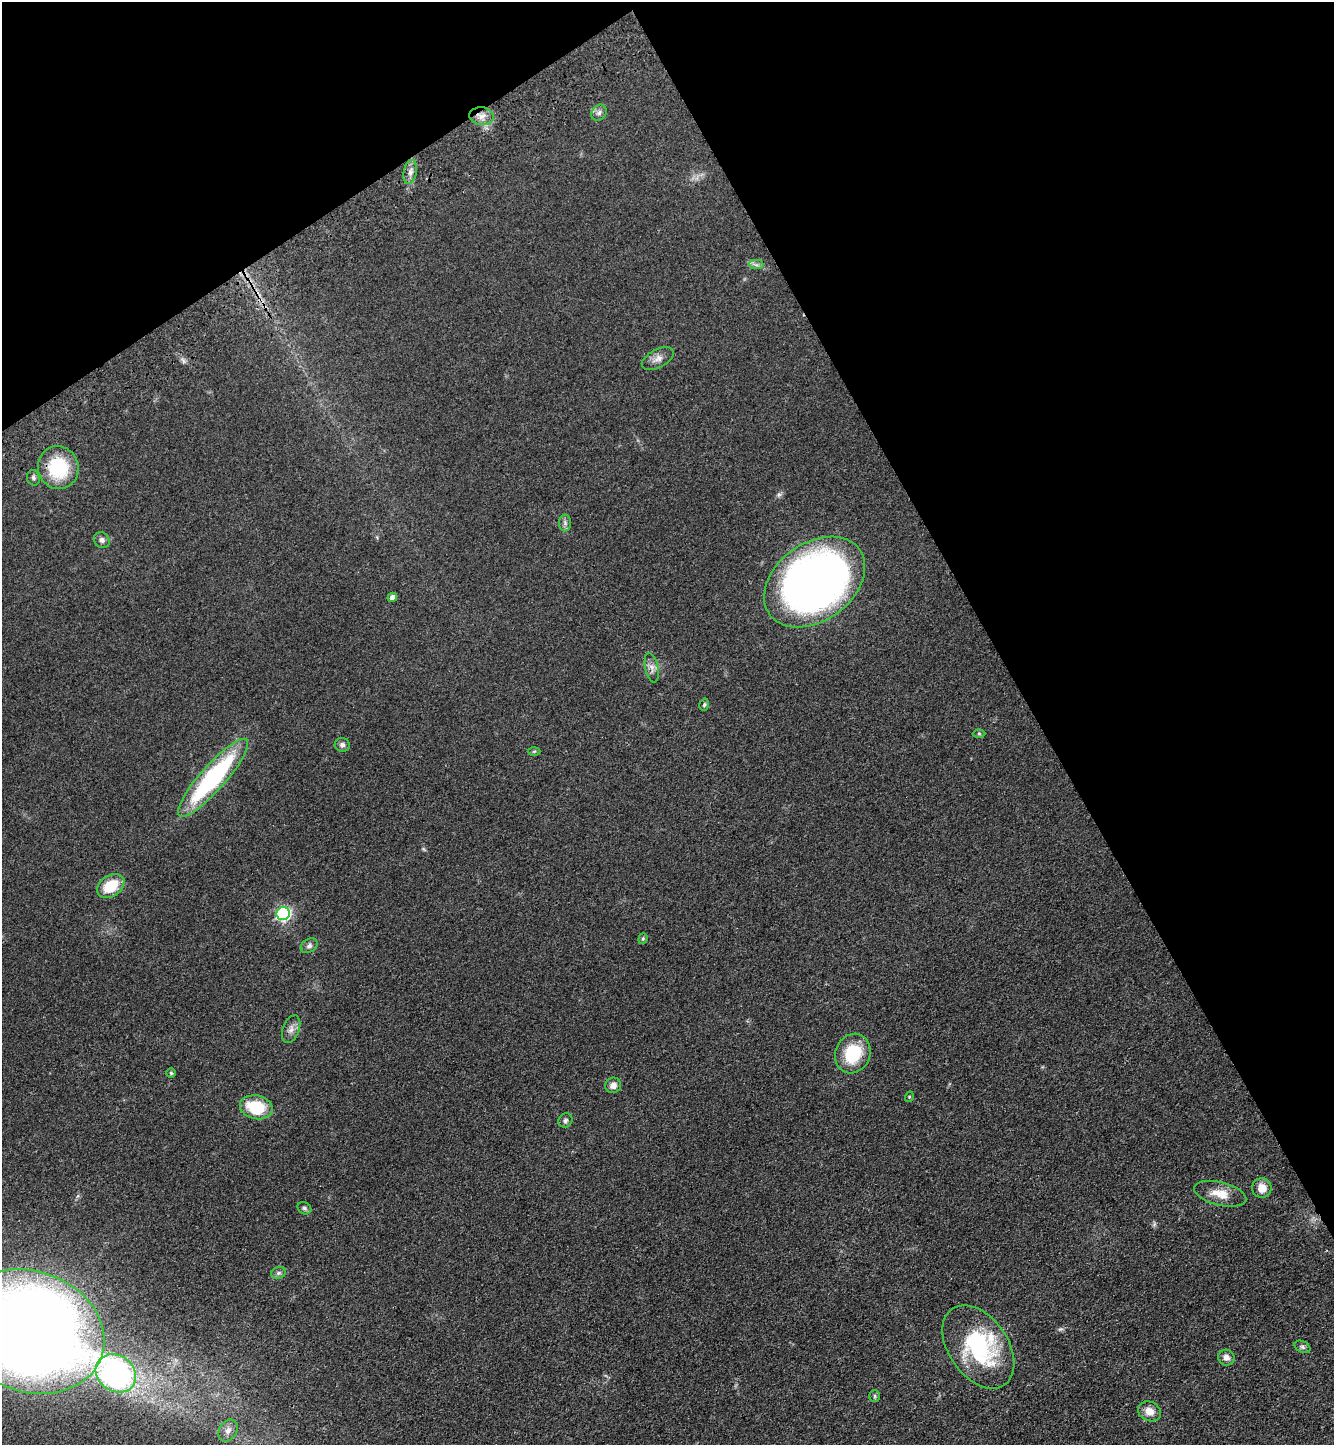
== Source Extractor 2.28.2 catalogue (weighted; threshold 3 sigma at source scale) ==
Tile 3 of 4 x 4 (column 3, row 1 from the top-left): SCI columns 3028-4359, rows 4434-5876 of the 5920 x 5981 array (HDU 1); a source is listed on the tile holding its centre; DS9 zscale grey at full resolution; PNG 1336 x 1447 px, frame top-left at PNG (2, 2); each listed source drawn as its Kron ellipse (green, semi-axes under 4 px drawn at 4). Shown black and unused: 30% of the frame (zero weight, under 3 of 4 exposures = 6% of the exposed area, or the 3 px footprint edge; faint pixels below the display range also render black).
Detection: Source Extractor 2.28.2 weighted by HDU 2 'WHT'; one run over the whole footprint, this tile lists its part. Background 0.0839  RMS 0.0066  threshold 0.0297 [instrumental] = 3 sigma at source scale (4.5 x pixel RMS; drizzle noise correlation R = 1.50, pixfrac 1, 0.05/0.05 arcsec/px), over >= 5 px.
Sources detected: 41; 1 inside a brighter listed object's ellipse — not listed separately; the other 40 listed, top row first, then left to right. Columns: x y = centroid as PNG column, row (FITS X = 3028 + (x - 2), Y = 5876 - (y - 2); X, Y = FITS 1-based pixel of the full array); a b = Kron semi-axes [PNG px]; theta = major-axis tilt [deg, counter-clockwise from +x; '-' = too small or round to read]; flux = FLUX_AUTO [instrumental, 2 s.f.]
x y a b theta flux
599 113 8 7 - 2.1
481 116 12 9 -7 5.3
410 172 12 6 79 3.4
756 265 7 4 -1 1.6
658 359 17 9 28 4.6
58 468 21 20 - 36
33 478 8 6 -69 1.6
565 523 8 6 90 1.9
102 540 8 7 - 2.2
815 582 55 39 36 490
392 597 5 4 - 3
652 668 15 6 -77 3.6
704 705 6 4 73 0.98
979 734 6 4 -1 0.92
342 745 7 7 - 2
534 751 6 4 2 0.73
213 778 51 12 48 94
111 886 15 10 35 20
283 914 7 6 - 120
643 939 5 4 - 0.85
309 946 9 6 30 2.1
291 1029 14 8 69 3.6
853 1053 20 17 65 28
171 1073 5 5 - 0.91
613 1085 8 7 - 4.1
909 1097 5 3 - 0.6
256 1107 16 12 -12 27
565 1120 7 6 - 1.6
1262 1188 10 9 - 7.7
1220 1194 27 11 -14 11
304 1208 7 5 -32 1.3
279 1273 7 5 20 1.6
30 1331 76 60 -20 1200
978 1347 46 29 -55 68
1302 1347 8 5 -27 1.5
1226 1358 8 7 - 3.6
116 1373 21 18 -35 140
875 1396 6 5 - 1.1
1149 1411 12 9 -24 5.7
228 1430 11 8 58 4
Overlapping masked pixels (flux is a lower limit): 1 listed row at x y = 481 116
Isophote crosses this tile's border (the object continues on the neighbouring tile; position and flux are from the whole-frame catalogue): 1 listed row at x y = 30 1331